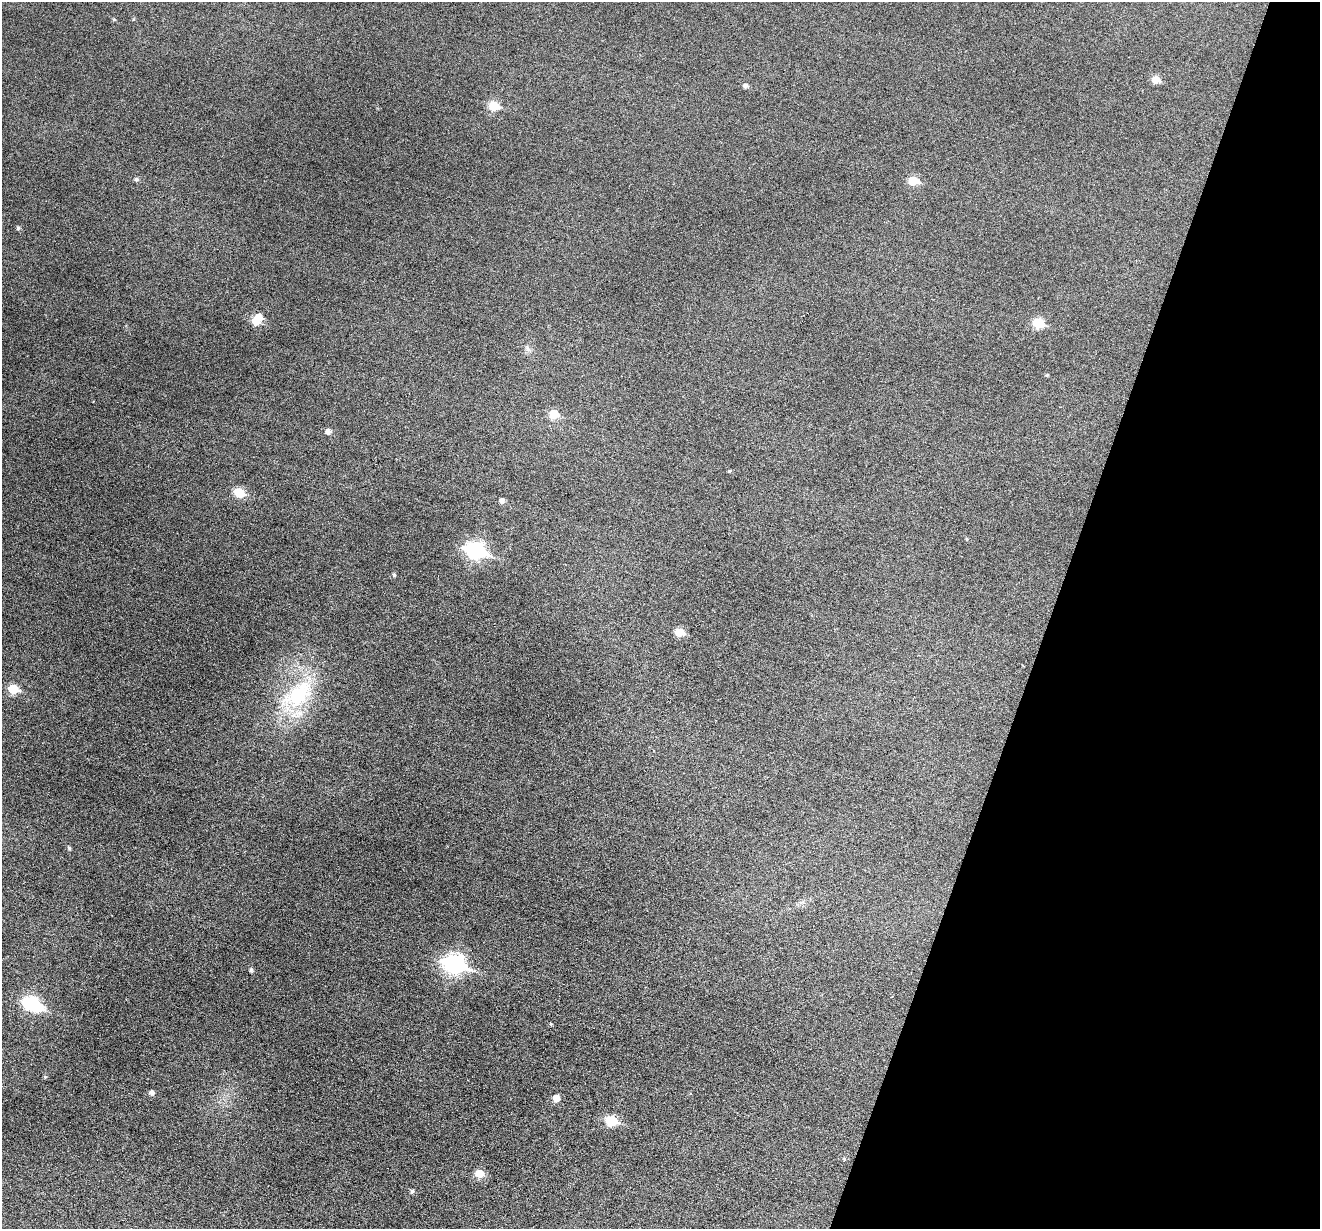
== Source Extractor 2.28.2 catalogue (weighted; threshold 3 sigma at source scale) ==
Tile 8 of 4 x 4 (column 4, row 2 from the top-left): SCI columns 3957-5274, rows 2708-3934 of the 5274 x 5288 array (HDU 1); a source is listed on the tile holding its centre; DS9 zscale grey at full resolution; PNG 1322 x 1231 px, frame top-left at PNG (2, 2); no overlay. Shown black and unused: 20% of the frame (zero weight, under 3 of 6 exposures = <1% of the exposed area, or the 3 px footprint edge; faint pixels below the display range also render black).
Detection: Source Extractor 2.28.2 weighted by HDU 2 'WHT'; one run over the whole footprint, this tile lists its part. Background 0.0501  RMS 0.0057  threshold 0.0234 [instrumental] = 3 sigma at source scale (4.09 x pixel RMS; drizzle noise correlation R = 1.36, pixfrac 0.8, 0.05/0.05 arcsec/px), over >= 5 px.
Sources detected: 35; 2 inside a brighter object's white glare — not listed; the other 33 listed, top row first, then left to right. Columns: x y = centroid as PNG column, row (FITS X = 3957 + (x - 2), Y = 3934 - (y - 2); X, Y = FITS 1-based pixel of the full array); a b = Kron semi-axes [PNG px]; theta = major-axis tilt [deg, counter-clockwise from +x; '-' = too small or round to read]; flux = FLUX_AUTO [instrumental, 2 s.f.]
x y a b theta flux
114 19 5 4 - 0.57
1156 80 6 5 - 8.6
745 86 6 5 - 1.7
494 106 6 5 - 18
136 179 5 5 - 1.2
913 180 6 5 - 16
18 228 5 5 - 0.97
256 321 6 6 - 10
1038 323 6 6 - 22
528 349 9 5 -59 1.4
1047 375 5 4 - 0.54
554 414 6 6 - 13
328 431 6 5 - 2.8
729 471 4 3 - 0.68
239 492 6 5 - 20
502 501 5 5 - 2.1
967 539 4 4 - 0.46
475 550 9 7 -16 150
394 575 5 4 - 0.81
679 632 6 5 - 15
13 689 6 5 - 19
299 695 52 27 45 46
69 848 5 4 - 0.79
454 964 10 8 -16 200
251 969 5 4 - 1.2
30 1003 7 7 - 58
551 1024 4 3 - 0.51
152 1092 5 5 - 1.9
556 1098 6 5 - 5.4
611 1121 7 6 - 28
844 1159 5 4 - 0.49
480 1173 6 5 - 12
412 1191 5 4 - 1.2